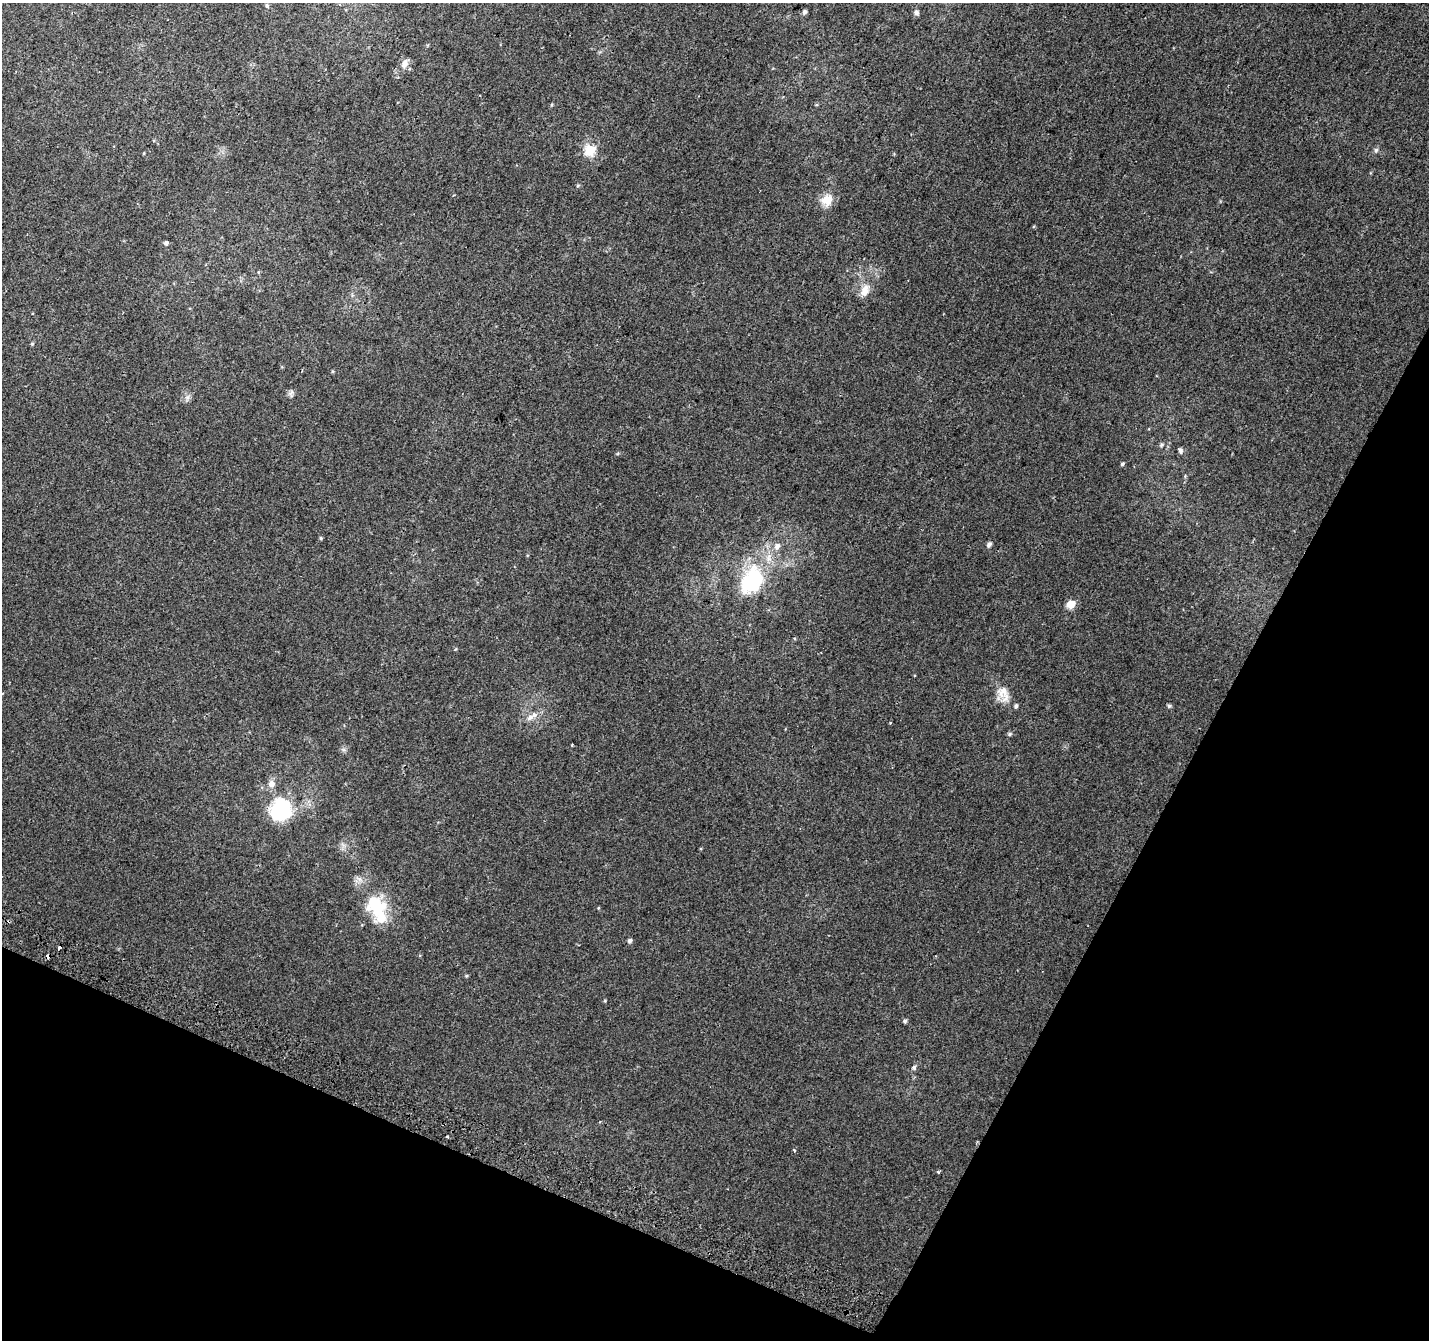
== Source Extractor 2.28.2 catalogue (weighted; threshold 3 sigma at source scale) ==
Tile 15 of 4 x 4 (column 3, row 4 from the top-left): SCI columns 2883-4309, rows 307-1644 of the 5756 x 5897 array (HDU 1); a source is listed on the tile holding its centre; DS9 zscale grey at full resolution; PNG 1431 x 1342 px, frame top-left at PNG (2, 3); no overlay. Shown black and unused: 24% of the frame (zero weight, under 2 of 3 exposures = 2% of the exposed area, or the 3 px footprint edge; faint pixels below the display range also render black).
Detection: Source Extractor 2.28.2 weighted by HDU 2 'WHT'; one run over the whole footprint, this tile lists its part. Background 0.00306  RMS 0.0037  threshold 0.0169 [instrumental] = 3 sigma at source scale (4.5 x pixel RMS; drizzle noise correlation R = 1.50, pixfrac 1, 0.0396/0.0396 arcsec/px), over >= 5 px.
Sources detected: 41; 1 inside a brighter object's white glare — not listed; the other 40 listed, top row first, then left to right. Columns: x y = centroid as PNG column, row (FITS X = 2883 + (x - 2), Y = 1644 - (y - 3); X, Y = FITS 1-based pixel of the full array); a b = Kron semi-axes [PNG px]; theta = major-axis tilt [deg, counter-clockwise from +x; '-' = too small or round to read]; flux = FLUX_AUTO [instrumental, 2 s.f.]
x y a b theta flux
267 6 7 5 -74 0.72
805 12 6 5 - 0.91
916 13 6 6 - 1.2
404 64 14 7 71 2.2
590 150 6 5 - 29
1376 150 6 5 - 0.7
578 186 6 4 3 0.43
827 200 15 13 51 5.2
166 243 5 5 - 0.85
865 290 19 11 69 4
32 344 5 3 - 0.38
332 371 5 3 - 0.36
291 393 11 6 72 1.1
187 397 9 6 83 1.3
1162 445 6 5 - 0.67
1180 450 8 5 -68 1
1122 464 5 4 - 0.58
321 538 4 4 - 0.48
989 544 5 4 - 1.3
777 546 8 6 59 1.8
752 581 38 25 62 28
1071 604 5 5 - 11
1003 692 23 15 56 5.1
1016 706 6 5 - 0.63
1169 706 6 5 - 0.7
531 717 14 7 29 2.4
890 723 3 3 - 0.28
1010 734 6 5 - 0.59
271 784 10 9 - 2.4
280 810 29 25 70 24
376 905 35 29 -59 18
630 941 5 5 - 0.9
60 947 3 3 - 2.1
48 956 4 4 - 1.9
935 956 2 2 - 0.31
466 976 5 3 - 0.41
905 1021 5 5 - 0.72
914 1067 6 5 - 0.8
794 1150 4 3 - 0.4
938 1172 5 3 - 0.39
Overlapping masked pixels (flux is a lower limit): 2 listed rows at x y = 60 947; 48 956